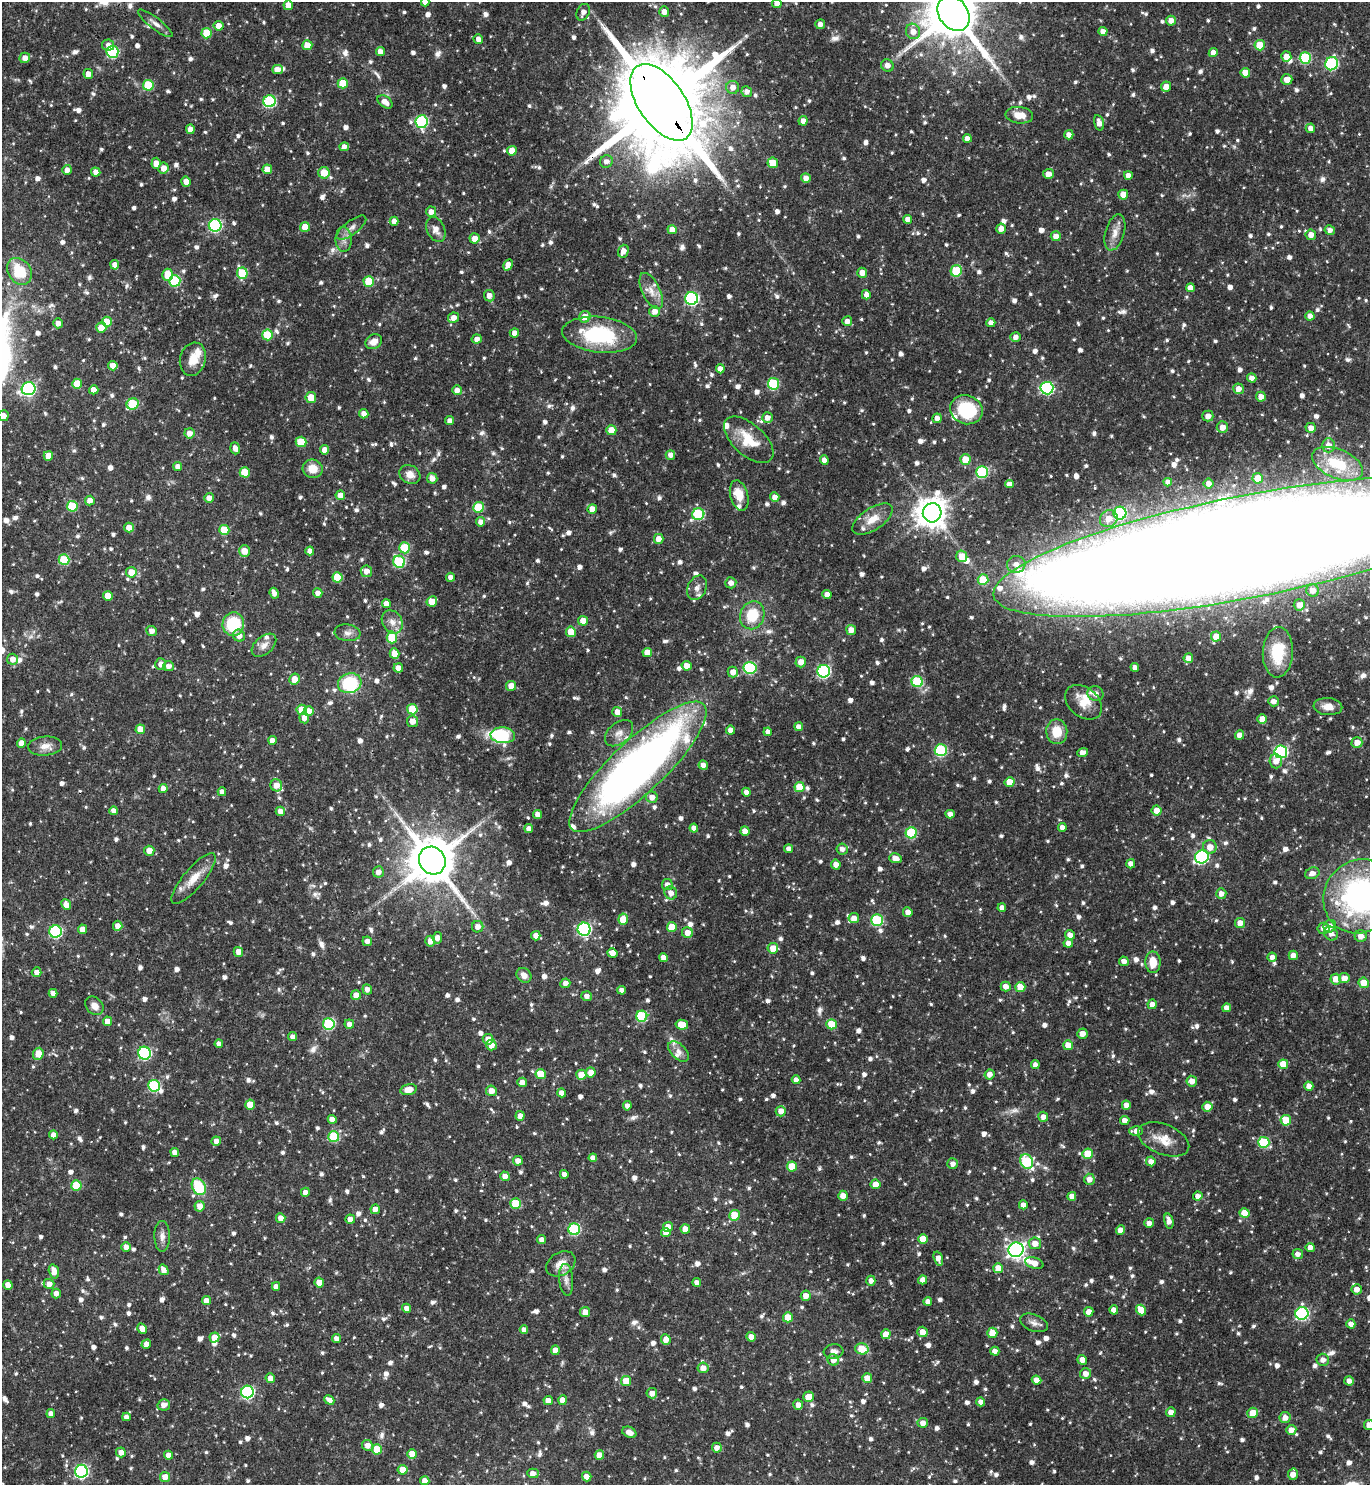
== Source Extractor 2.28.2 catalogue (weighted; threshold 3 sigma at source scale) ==
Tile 11 of 4 x 4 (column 3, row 3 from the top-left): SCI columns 3039-4406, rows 1486-2968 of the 5936 x 5941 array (HDU 1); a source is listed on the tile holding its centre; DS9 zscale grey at full resolution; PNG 1372 x 1487 px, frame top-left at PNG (2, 2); each listed source drawn as its Kron ellipse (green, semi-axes under 4 px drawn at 4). Shown black and unused: <1% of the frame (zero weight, under 3 of 4 exposures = <1% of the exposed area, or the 3 px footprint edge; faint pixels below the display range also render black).
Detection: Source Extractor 2.28.2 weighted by HDU 2 'WHT'; one run over the whole footprint, this tile lists its part. Background 0.119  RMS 0.0042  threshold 0.0188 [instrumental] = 3 sigma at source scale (4.5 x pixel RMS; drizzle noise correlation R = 1.50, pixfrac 1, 0.05/0.05 arcsec/px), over >= 5 px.
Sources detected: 1296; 1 too faint to see at this stretch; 2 inside a brighter object's white glare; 1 cosmic-ray / hot-pixel residue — neither listed nor drawn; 23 inside a brighter listed object's ellipse — not listed separately; of the other 1269, all 500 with FLUX_AUTO >= 2.27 (the completeness limit of this list) listed and drawn (769 fainter detections not listed), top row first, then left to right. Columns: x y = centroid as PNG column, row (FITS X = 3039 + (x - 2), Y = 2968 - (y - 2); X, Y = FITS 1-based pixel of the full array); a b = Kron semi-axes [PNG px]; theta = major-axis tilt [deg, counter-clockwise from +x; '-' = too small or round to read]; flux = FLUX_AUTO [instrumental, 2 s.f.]
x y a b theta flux
425 2 4 4 - 2.4
777 3 5 5 - 2.7
288 5 5 4 - 4.1
583 12 9 6 66 2.5
664 12 5 5 - 2.8
953 13 19 14 -53 3100
1171 21 5 5 - 3.1
155 23 21 6 -37 2.5
820 24 5 5 - 2.3
219 26 5 5 - 2.9
913 31 8 7 - 4
1103 32 4 4 - 3
207 33 5 5 - 11
478 39 5 4 - 2.3
108 45 6 5 - 2.4
307 45 5 5 - 6.8
1260 45 5 5 - 9.5
112 52 6 6 - 40
380 52 4 4 - 2.8
1213 53 4 4 - 3.2
1286 56 5 5 - 4
25 58 5 5 - 3.2
1305 58 6 5 - 29
1332 64 7 6 - 48
887 65 6 6 - 2.3
277 70 5 4 - 3.6
1245 73 5 5 - 6.5
88 74 5 5 - 2.9
1287 79 6 5 - 3.8
343 83 5 5 - 9.8
148 85 5 5 - 18
733 87 6 6 - 2.9
1166 87 5 5 - 3.9
747 92 5 5 - 2.4
269 101 6 6 - 46
385 102 8 5 -35 3.6
662 102 44 23 -56 12000
1019 115 14 8 -6 5.4
803 121 5 4 - 2.8
422 122 6 6 - 44
1099 123 8 4 -76 3.2
1310 128 5 4 - 2.6
190 129 4 4 - 3.2
1069 135 4 4 - 3
967 138 4 4 - 2.5
344 147 5 4 - 2.4
512 151 5 5 - 5.1
606 161 6 6 - 2.4
156 163 5 4 - 3.2
773 163 5 5 - 7.7
163 168 5 5 - 3.7
267 169 5 4 - 4.6
67 170 5 4 - 2.3
96 172 5 4 - 2.4
324 173 6 5 - 7
1048 174 5 5 - 3.1
1128 175 4 4 - 2.3
806 178 5 5 - 2.9
186 182 5 4 - 3.7
1123 195 5 5 - 6.3
431 212 5 5 - 2.7
908 219 4 4 - 2.6
394 221 4 4 - 2.7
215 225 6 6 - 62
305 227 5 5 - 5.5
351 228 18 7 37 2.6
1001 228 5 5 - 3.3
436 229 13 9 -66 3.4
672 230 4 4 - 5.5
1330 230 5 4 - 2.3
1115 232 18 9 74 4.1
1311 235 5 5 - 3.3
1056 236 5 5 - 3.7
475 238 5 5 - 4.1
344 239 12 8 -88 2.7
623 251 6 5 - 3
115 265 5 4 - 2.9
508 265 6 4 59 2.8
19 271 14 11 -53 14
956 271 6 5 - 20
242 273 5 5 - 16
862 273 5 5 - 3.7
168 275 6 5 - 7.9
175 281 6 5 - 28
369 281 5 5 - 14
1190 288 4 4 - 3
651 291 19 9 -64 4.5
866 295 4 4 - 3.3
489 296 6 5 - 3
692 298 6 6 - 65
655 312 5 5 - 2.8
1310 316 4 4 - 2.6
585 317 6 5 - 5.5
453 318 5 5 - 3.2
847 321 5 5 - 3.2
107 322 5 5 - 7.5
58 323 5 5 - 2.9
991 323 4 4 - 2.5
101 328 5 5 - 5.2
514 333 4 4 - 2.9
267 335 5 5 - 15
600 335 37 18 -6 36
1015 337 5 5 - 2.4
477 339 5 4 - 2.5
374 342 9 7 29 3.6
193 359 17 13 74 6.3
113 366 5 4 - 3.3
720 369 4 4 - 3
1252 378 5 4 - 2.7
77 384 5 5 - 10
774 384 6 6 - 27
1047 388 6 6 - 57
28 389 7 6 - 83
1238 389 5 5 - 3.2
94 390 5 4 - 3.7
457 390 5 5 - 2.8
311 397 5 5 - 7.1
1261 397 5 5 - 3.2
133 404 6 5 - 22
966 410 16 14 -19 27
364 414 4 4 - 2.9
3 416 5 5 - 2.9
1208 416 5 5 - 2.9
767 418 5 5 - 2.8
937 418 5 4 - 2.4
450 421 4 4 - 2.9
1222 427 6 5 - 3.5
1311 428 5 5 - 2.9
611 430 5 5 - 6.9
189 433 5 5 - 3.1
749 440 30 15 -42 12
301 442 5 5 - 12
1328 445 7 6 - 3.2
235 448 6 4 -72 2.6
325 450 4 4 - 3.5
670 455 5 4 - 2.5
48 456 5 4 - 5.3
965 459 5 5 - 7
824 460 4 4 - 2.8
1337 464 27 14 -23 17
178 466 4 4 - 2.6
313 469 10 9 - 5.8
245 472 5 5 - 9.6
982 472 6 6 - 33
410 474 11 9 -30 3.8
432 478 5 5 - 3.1
1258 478 5 5 - 4.4
1168 482 4 4 - 2.3
1009 484 4 4 - 2.5
1208 484 5 5 - 2.5
340 495 5 4 - 3.2
739 495 15 9 -75 6.2
775 497 5 4 - 2.6
209 498 5 4 - 2.5
90 501 5 5 - 3
72 506 5 5 - 17
479 507 5 5 - 17
592 509 5 5 - 5.6
932 513 9 9 - 680
1120 513 6 6 - 35
698 514 6 6 - 34
872 519 23 11 33 6.5
1109 519 9 8 - 4.1
481 522 4 4 - 2.7
129 527 5 5 - 4.1
224 530 5 5 - 13
659 539 5 4 - 3.5
1248 546 259 51 11 4500
404 548 5 5 - 16
244 551 6 5 - 4.3
310 551 4 4 - 2.5
962 556 6 5 - 5.7
64 560 5 5 - 20
399 562 6 6 - 33
1016 564 9 8 - 3.4
366 571 6 6 - 3.2
131 572 5 5 - 6
337 577 5 5 - 14
451 577 4 4 - 2.3
983 580 5 5 - 11
731 583 5 5 - 2.8
697 588 13 9 65 2.8
1313 590 6 6 - 3.1
274 593 5 4 - 2.5
318 593 5 4 - 2.4
827 594 4 4 - 3.1
108 596 5 5 - 6
432 601 5 5 - 6.9
386 603 4 4 - 3.3
1299 605 6 5 - 2.9
752 615 14 12 71 13
583 621 5 5 - 5
392 622 12 10 -58 3.6
233 624 12 11 - 21
851 630 5 5 - 3.7
152 631 5 5 - 2.4
571 632 5 5 - 7
347 633 13 8 -8 2.3
239 636 6 5 - 3.3
1216 636 5 5 - 5.4
392 637 6 5 - 17
264 645 14 9 41 3.1
647 652 5 4 - 4.7
1278 652 25 15 88 16
394 654 5 4 - 5.8
1188 658 5 4 - 3
12 659 5 5 - 3.2
801 662 5 5 - 3.5
161 664 6 5 - 2.7
169 666 5 5 - 2.3
687 666 5 4 - 3.5
1135 667 4 4 - 2.4
398 668 4 4 - 3.5
750 668 6 6 - 41
824 671 6 6 - 49
733 672 5 5 - 3.3
295 679 6 5 - 5.1
917 681 6 5 - 26
350 683 12 9 17 22
511 686 5 5 - 4.4
1096 694 8 7 - 2.4
1274 701 5 5 - 2.3
1083 702 20 14 -40 8
1328 707 14 8 -4 3.9
412 709 5 5 - 10
302 710 5 5 - 7.6
309 711 5 5 - 4
617 712 5 5 - 3.6
304 718 5 5 - 3.3
1262 719 5 4 - 4
412 721 6 5 - 3.4
799 727 4 4 - 2.8
140 729 5 5 - 5.7
730 730 4 4 - 2.9
768 732 4 4 - 3.1
1057 732 12 10 -89 8.8
619 733 16 10 40 3.7
503 735 12 8 -3 41
1239 735 5 4 - 3.1
272 740 4 4 - 3.5
21 743 4 4 - 3.3
1357 743 5 5 - 3.4
45 746 17 9 5 3.8
941 750 6 6 - 40
1281 752 6 6 - 59
1083 753 5 4 - 2.5
1276 761 7 6 - 3.8
703 765 4 4 - 2.7
638 767 91 26 43 280
1009 782 5 5 - 6.1
276 785 6 6 - 3.5
800 787 5 5 - 10
163 788 4 4 - 3
222 792 4 4 - 2.4
746 792 4 4 - 2.4
652 797 6 5 - 3.4
113 811 4 4 - 2.7
280 811 4 4 - 3.1
1156 811 5 5 - 3.8
538 814 4 4 - 2.8
950 814 4 4 - 2.7
1062 827 4 4 - 2.4
694 828 4 4 - 2.7
529 829 4 4 - 2.8
745 831 4 4 - 2.8
911 833 5 5 - 23
1210 847 7 7 - 3.5
789 849 4 4 - 2.3
842 849 6 5 - 2.3
149 851 5 5 - 4.1
1202 857 7 6 - 66
895 858 6 5 - 3.3
432 861 14 12 -57 2100
836 864 5 4 - 3
1131 864 4 4 - 2.8
378 872 5 5 - 2.6
1312 873 7 5 21 2.6
194 878 32 10 49 7.4
667 885 5 5 - 2.7
671 893 7 6 - 2.9
1221 894 5 5 - 2.5
1360 896 38 35 49 100
66 905 5 4 - 3.3
1002 908 4 4 - 2.3
908 912 5 4 - 3
854 918 5 5 - 3.1
623 919 6 5 - 11
877 920 6 6 - 33
1240 923 5 5 - 3.7
118 926 5 4 - 3.2
1330 926 6 6 - 3.9
478 927 6 6 - 2.8
672 927 5 5 - 7.5
1323 928 6 5 - 2.8
82 929 4 4 - 3.5
584 929 6 6 - 69
55 931 6 6 - 48
687 933 5 5 - 3.7
1331 934 7 6 - 2.7
1070 935 5 4 - 3.1
536 936 4 4 - 3
1361 936 6 6 - 3.6
437 938 6 5 - 2.5
367 941 5 4 - 2.5
430 941 5 5 - 2.7
1068 943 5 4 - 2.5
773 948 5 5 - 5.6
238 952 5 4 - 3.1
612 953 5 4 - 3.9
1293 955 5 4 - 3.1
663 957 4 4 - 3
1272 957 4 4 - 2.3
1124 961 5 4 - 2.4
1153 962 11 7 -88 6.9
36 972 5 5 - 2.7
524 975 8 6 -45 2.9
1344 978 5 5 - 3.3
1336 979 5 5 - 4.6
565 983 5 4 - 2.4
1364 983 5 5 - 6.6
1006 986 5 5 - 3
1020 987 5 5 - 6.5
367 989 5 4 - 2.3
622 990 4 4 - 2.6
53 993 4 4 - 2.7
356 995 5 5 - 3.4
587 996 5 5 - 2.3
1152 1004 4 4 - 3.2
94 1006 10 8 -45 3.1
1226 1008 4 4 - 2.7
642 1016 5 5 - 31
108 1021 5 4 - 3.8
329 1024 6 6 - 35
349 1024 5 4 - 2.4
831 1024 5 5 - 10
682 1025 6 5 - 6.4
1082 1034 5 5 - 2.9
293 1037 4 4 - 2.5
488 1039 5 5 - 3.5
219 1044 4 4 - 2.6
491 1045 5 5 - 3.9
1068 1045 5 5 - 5
678 1052 12 7 -44 2.6
144 1053 6 6 - 53
38 1054 6 5 - 7.5
1283 1064 5 5 - 8
1035 1065 4 4 - 2.4
591 1072 5 5 - 3.6
541 1074 5 5 - 11
989 1074 5 5 - 2.5
581 1075 5 5 - 8.1
796 1080 4 4 - 2.4
1192 1081 5 5 - 3.3
522 1082 4 4 - 3
154 1086 6 6 - 38
1309 1086 4 4 - 2.6
408 1090 8 5 14 5.6
491 1091 5 5 - 3.7
562 1093 4 4 - 3.1
250 1105 5 5 - 6.7
1126 1105 4 4 - 2.7
627 1106 4 4 - 2.4
1207 1107 5 5 - 4.3
781 1111 5 5 - 3.4
520 1116 5 4 - 2.5
1043 1117 5 5 - 2.6
332 1119 4 4 - 2.6
1125 1120 4 4 - 2.7
1286 1120 5 5 - 10
1136 1131 6 4 -1 2.8
53 1135 4 4 - 2.8
334 1137 5 5 - 23
1164 1139 27 15 -22 8
216 1141 5 4 - 2.6
1264 1142 5 5 - 23
175 1152 4 4 - 2.7
1088 1154 5 5 - 10
593 1158 4 4 - 2.5
518 1161 5 5 - 2.8
1151 1161 5 4 - 2.7
1027 1162 7 6 - 33
953 1164 5 5 - 2.5
792 1166 5 5 - 9.8
564 1174 4 4 - 2.8
505 1176 5 4 - 2.9
1089 1179 5 5 - 3
876 1184 5 5 - 5.2
76 1185 5 5 - 14
199 1187 9 6 -60 17
305 1192 4 4 - 2.8
843 1196 5 4 - 3.5
1072 1196 4 4 - 3
1198 1196 5 4 - 2.5
516 1204 5 5 - 15
1023 1205 4 4 - 2.7
199 1206 5 5 - 3.4
375 1209 5 4 - 3.1
1244 1213 5 5 - 8.1
734 1215 5 5 - 9.9
281 1218 5 4 - 3.5
350 1219 5 4 - 3.2
1169 1221 7 4 -76 2.8
1149 1223 5 4 - 2.4
668 1227 5 5 - 3.8
574 1229 6 6 - 40
685 1229 4 4 - 4.1
1120 1230 4 4 - 3.7
666 1232 4 4 - 3
162 1236 15 8 -89 2.7
923 1239 5 5 - 7.7
542 1240 4 4 - 2.9
1035 1243 6 6 - 3.8
126 1247 5 5 - 3.2
1310 1247 4 4 - 2.7
1016 1250 7 7 - 170
1298 1254 5 5 - 2.3
938 1258 7 4 -71 2.9
1034 1263 9 5 -19 4.2
561 1264 16 11 32 5
998 1268 5 5 - 5.5
164 1270 5 4 - 3.1
54 1271 7 5 -74 4.3
566 1280 16 7 -86 2.8
923 1280 4 4 - 2.8
871 1281 5 4 - 2.5
697 1282 4 4 - 2.3
319 1283 5 4 - 5.4
49 1284 5 5 - 2.9
8 1285 5 4 - 4.1
276 1286 4 4 - 2.7
1357 1289 5 5 - 3.1
56 1293 5 4 - 2.4
806 1296 5 5 - 3
206 1301 4 4 - 3.2
928 1302 4 4 - 2.5
407 1308 5 4 - 2.5
1114 1310 4 4 - 3.2
1141 1310 5 5 - 7
585 1312 5 5 - 4
1089 1312 5 5 - 2.7
1302 1313 6 6 - 59
788 1317 5 5 - 7.5
1034 1323 14 8 -22 2.5
1351 1324 4 4 - 2.7
142 1329 5 4 - 3.6
524 1330 4 4 - 2.7
922 1332 5 5 - 3.9
992 1333 5 5 - 5.5
886 1334 5 5 - 6.5
214 1337 5 5 - 6
751 1337 5 4 - 3.2
336 1338 4 4 - 2.6
666 1340 5 5 - 3.5
146 1344 5 4 - 2.7
862 1349 7 5 -15 8.6
555 1350 4 4 - 3.5
834 1351 10 7 5 2.3
995 1351 4 4 - 2.5
833 1360 6 5 - 3.2
1082 1360 5 4 - 2.9
1323 1360 6 6 - 2.4
703 1368 5 5 - 3.3
1086 1374 6 5 - 3
270 1378 5 4 - 2.9
867 1378 5 4 - 5.3
1037 1380 5 4 - 3.2
626 1381 5 5 - 7.7
1349 1381 4 4 - 2.4
247 1392 6 6 - 65
652 1393 5 5 - 2.7
808 1397 5 5 - 4.6
329 1400 5 4 - 3
563 1400 5 4 - 4.8
548 1401 5 4 - 3.5
981 1402 4 4 - 2.6
164 1405 6 5 - 3
798 1405 5 4 - 2.8
1171 1412 5 5 - 2.8
1253 1413 5 5 - 6.3
51 1414 4 4 - 3.1
126 1417 4 4 - 2.3
1285 1418 5 5 - 2.7
923 1423 5 5 - 2.7
1369 1425 5 5 - 3.3
1291 1430 5 5 - 3.1
629 1432 7 5 -26 2.9
367 1445 5 5 - 2.9
717 1448 5 5 - 2.5
377 1449 5 5 - 8.6
121 1452 5 4 - 2.7
412 1454 5 5 - 6.5
168 1455 4 4 - 3
599 1455 5 4 - 3.9
403 1470 5 5 - 7
81 1471 6 6 - 74
533 1473 5 4 - 2.8
1293 1474 6 5 - 3.5
587 1476 5 4 - 3.3
165 1477 5 5 - 3.8
425 1481 4 4 - 3.7
Overlapping masked pixels (flux is a lower limit): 4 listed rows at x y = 662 102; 600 335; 1248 546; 1360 896
Isophote crosses this tile's border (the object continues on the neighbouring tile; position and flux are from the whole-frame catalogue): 8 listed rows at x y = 425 2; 777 3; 953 13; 662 102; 3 416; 1248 546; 1360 896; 1369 1425